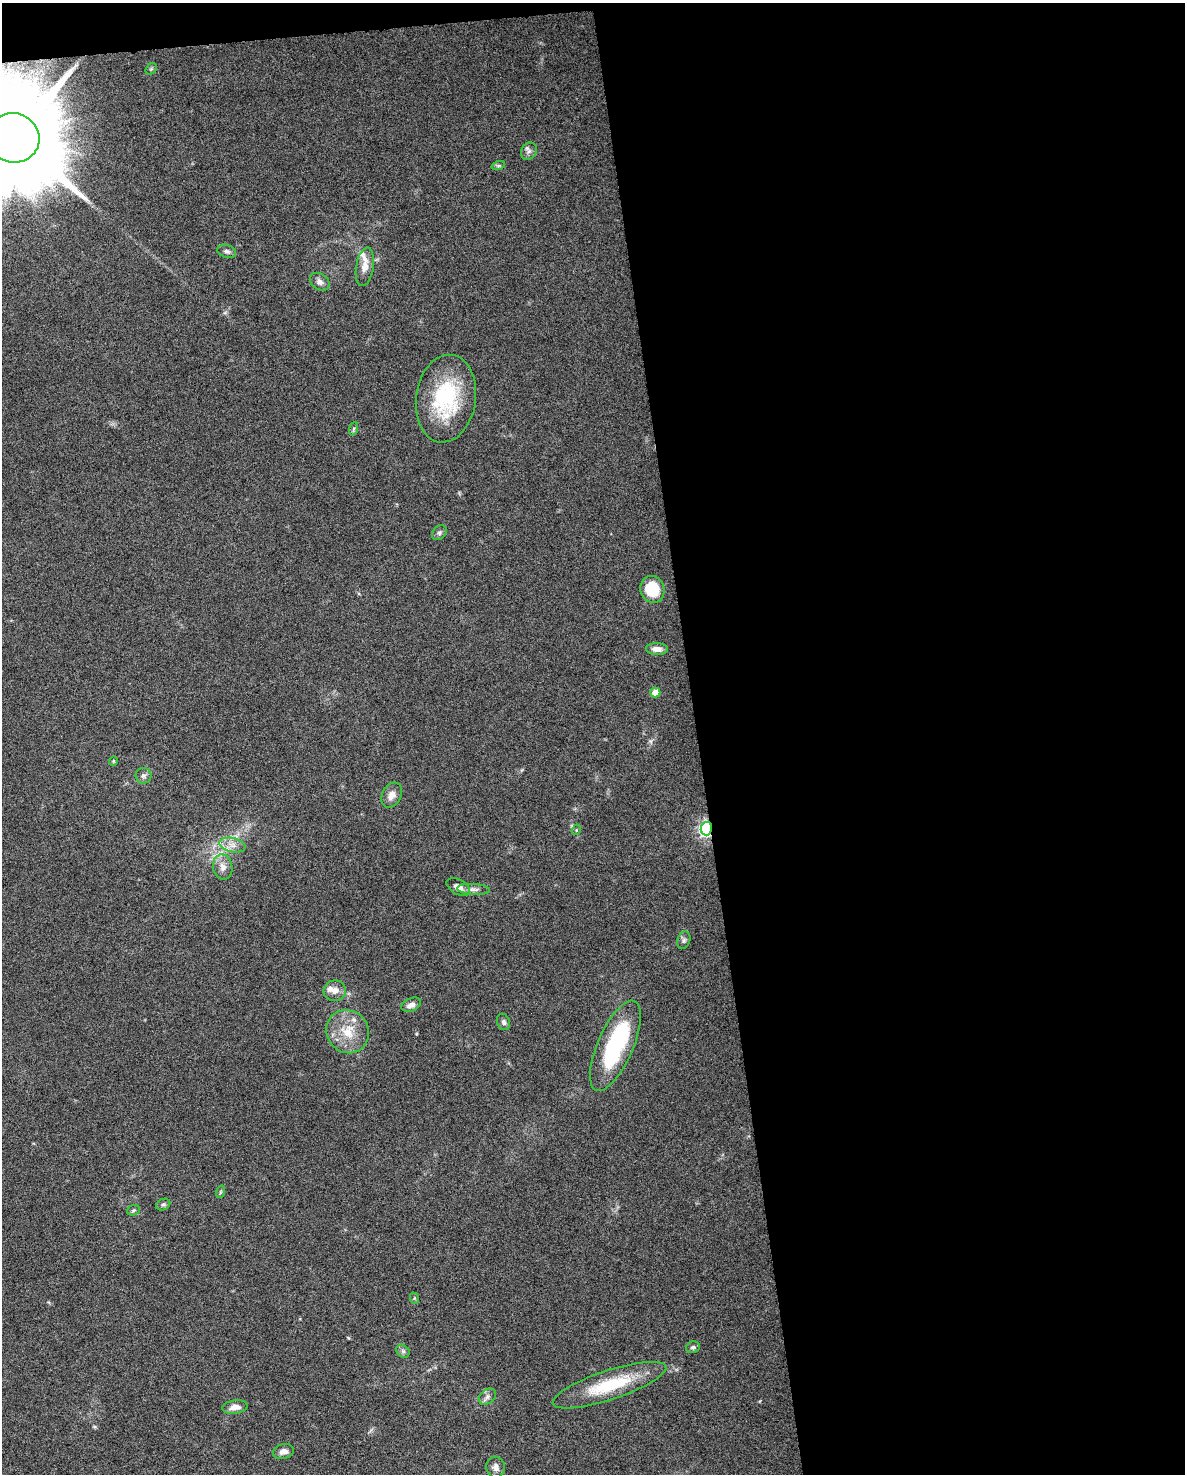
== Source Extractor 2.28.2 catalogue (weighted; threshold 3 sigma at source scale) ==
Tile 4 of 4 x 3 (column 4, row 1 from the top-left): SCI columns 3549-4731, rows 3006-4477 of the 4731 x 4494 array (HDU 1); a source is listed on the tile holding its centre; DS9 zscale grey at full resolution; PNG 1187 x 1476 px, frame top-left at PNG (2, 3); each listed source drawn as its Kron ellipse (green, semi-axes under 4 px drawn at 4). Shown black and unused: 42% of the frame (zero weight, under 6 of 12 exposures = <1% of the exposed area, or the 3 px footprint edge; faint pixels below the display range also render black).
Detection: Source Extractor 2.28.2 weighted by HDU 2 'WHT'; one run over the whole footprint, this tile lists its part. Background 0.0368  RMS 0.0023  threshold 0.00935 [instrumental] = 3 sigma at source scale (4.09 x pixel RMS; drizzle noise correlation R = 1.36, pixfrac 0.8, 0.0396/0.0396 arcsec/px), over >= 5 px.
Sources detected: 43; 1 inside a brighter object's white glare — neither listed nor drawn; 3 inside a brighter listed object's ellipse — not listed separately; the other 39 listed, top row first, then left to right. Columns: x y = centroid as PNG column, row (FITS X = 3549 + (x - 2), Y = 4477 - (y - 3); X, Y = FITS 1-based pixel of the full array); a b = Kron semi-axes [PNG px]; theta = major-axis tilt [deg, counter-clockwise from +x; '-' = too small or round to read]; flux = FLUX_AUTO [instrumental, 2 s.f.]
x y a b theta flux
151 69 6 5 - 0.35
13 138 26 24 -18 7600
529 151 9 7 56 0.81
498 166 7 4 18 0.34
227 251 9 6 -19 0.69
365 267 19 8 81 2.4
320 282 11 8 -35 1
446 399 44 30 82 18
353 429 7 4 70 0.38
439 533 8 6 45 0.59
652 589 13 12 - 8.1
657 649 11 6 -2 1.5
655 692 5 5 - 2.6
113 761 4 4 - 0.23
143 776 8 8 - 0.71
392 795 13 9 61 1.7
706 829 7 5 76 67
576 830 5 3 - 0.2
232 845 13 7 -12 1.6
223 867 13 9 -81 1.6
458 887 13 7 -30 1.6
474 889 16 5 -4 0.97
684 940 9 6 70 0.55
335 991 11 10 - 1.6
411 1005 10 6 23 1.2
503 1022 8 6 -67 0.59
348 1032 22 20 -51 5.9
615 1046 48 17 66 24
220 1192 6 4 71 0.27
163 1205 7 5 25 0.47
133 1210 6 5 - 0.34
414 1298 6 3 -72 0.24
693 1347 7 5 22 0.48
403 1351 7 6 - 0.55
609 1385 59 14 18 12
487 1397 9 7 37 0.93
235 1407 12 6 8 1.7
283 1452 11 7 13 1.2
496 1467 10 9 - 1.1
Overlapping masked pixels (flux is a lower limit): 1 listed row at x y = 706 829
Isophote crosses this tile's border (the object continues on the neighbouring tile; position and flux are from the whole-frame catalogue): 1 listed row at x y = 13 138